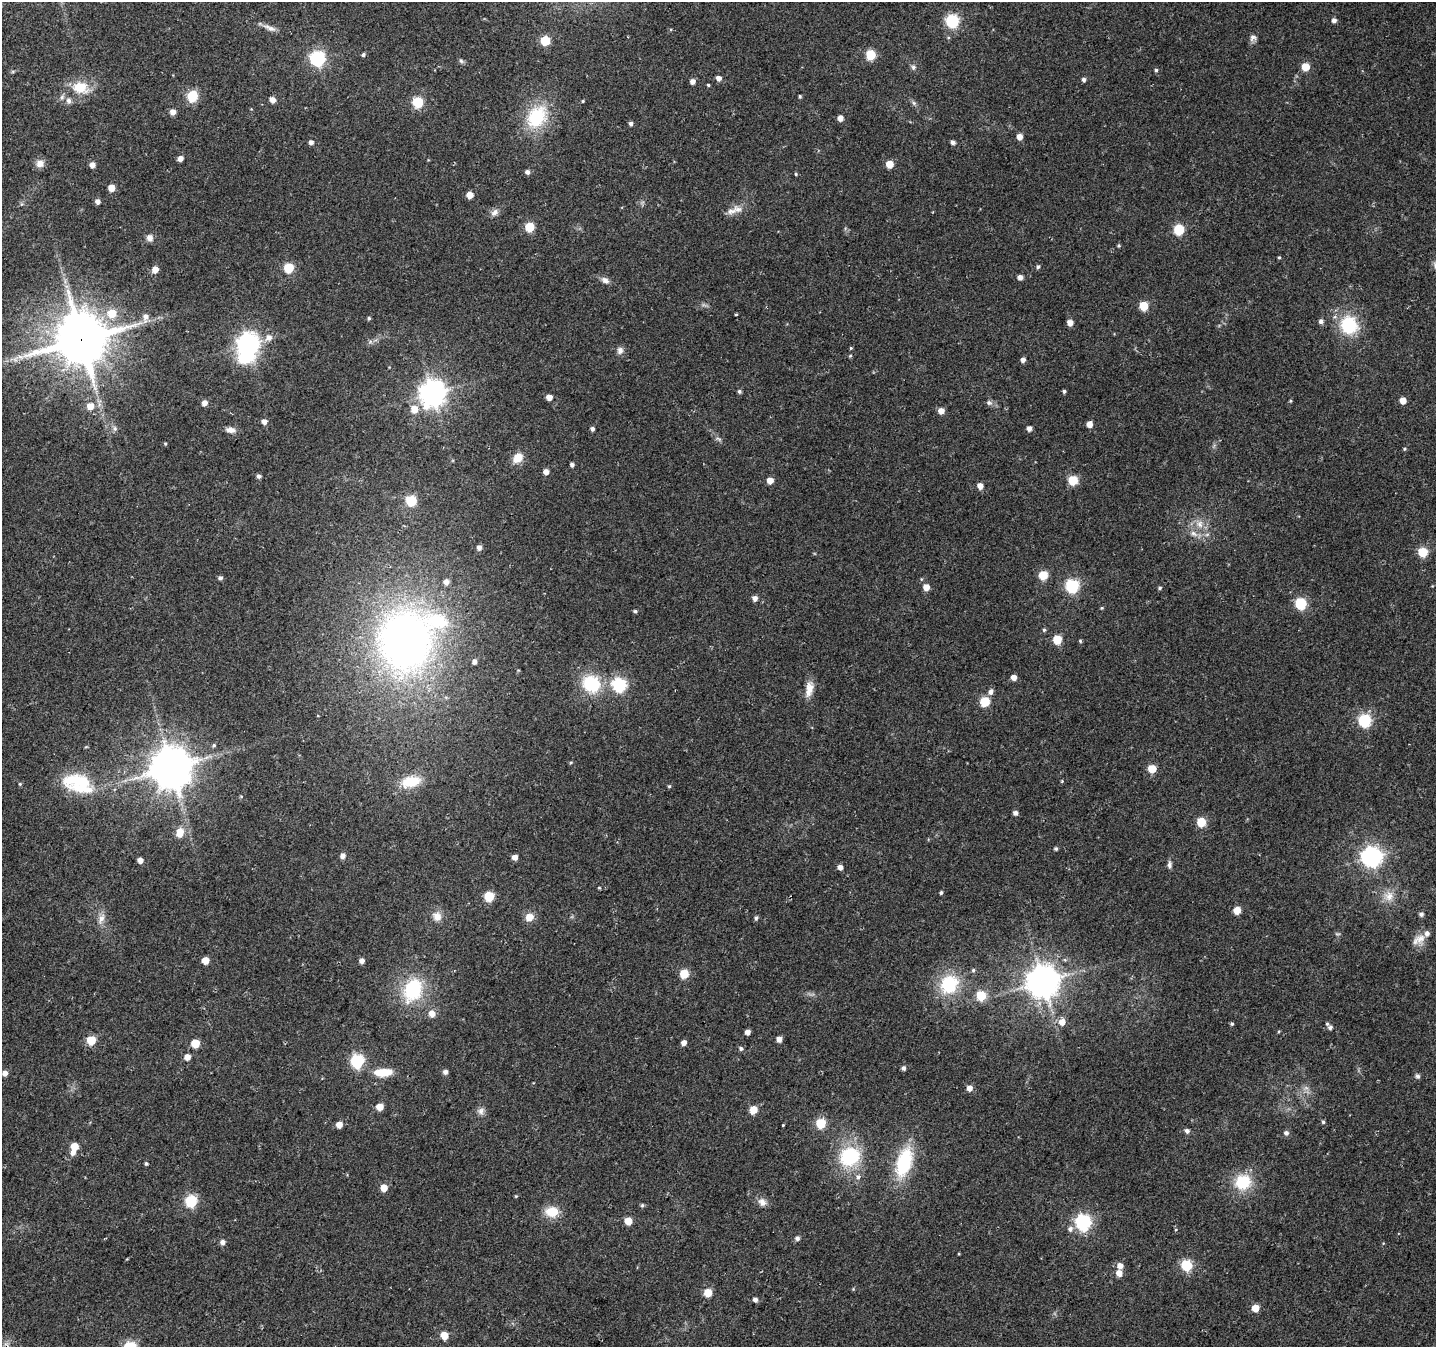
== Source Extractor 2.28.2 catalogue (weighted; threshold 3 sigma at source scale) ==
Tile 7 of 4 x 4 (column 3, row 2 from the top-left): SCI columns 2893-4326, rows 2984-4328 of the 5776 x 5902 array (HDU 1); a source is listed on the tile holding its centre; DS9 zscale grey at full resolution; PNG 1438 x 1349 px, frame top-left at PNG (2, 2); no overlay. Shown black and unused: <1% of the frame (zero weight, under 2 of 3 exposures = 2% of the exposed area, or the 3 px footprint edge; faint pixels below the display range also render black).
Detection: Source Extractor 2.28.2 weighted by HDU 2 'WHT'; one run over the whole footprint, this tile lists its part. Background 0.0525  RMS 0.012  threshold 0.0531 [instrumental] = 3 sigma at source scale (4.5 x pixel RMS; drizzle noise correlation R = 1.50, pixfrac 1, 0.0396/0.0396 arcsec/px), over >= 5 px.
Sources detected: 219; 2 too faint to see at this stretch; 1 inside a brighter object's white glare — not listed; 4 inside a brighter listed object's ellipse — not listed separately; the other 212 listed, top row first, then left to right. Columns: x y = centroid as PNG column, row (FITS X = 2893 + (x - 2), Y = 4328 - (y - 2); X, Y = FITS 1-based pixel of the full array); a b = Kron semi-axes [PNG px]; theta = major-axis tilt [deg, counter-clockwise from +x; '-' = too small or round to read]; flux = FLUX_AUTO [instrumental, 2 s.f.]
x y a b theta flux
1334 20 5 5 - 4.1
952 21 6 6 - 150
270 28 18 6 -22 6.7
1252 37 11 8 41 4.1
545 41 6 5 - 50
363 55 4 4 - 2.5
870 55 5 5 - 63
317 58 6 6 - 260
461 61 7 5 -44 2.1
913 67 7 6 - 2.9
1305 67 5 5 - 27
1156 70 4 4 - 1.9
13 71 6 4 19 1.4
719 78 5 5 - 5.9
1084 80 5 4 - 3.2
692 81 5 5 - 6.1
708 85 4 3 - 1.3
80 87 20 14 -12 27
192 96 6 5 - 87
800 96 4 3 - 1.5
69 100 9 7 -87 4.2
273 100 5 4 - 9.5
583 101 4 3 - 1.1
418 102 5 5 - 82
914 103 6 6 - 2.2
173 112 5 4 - 8.8
537 117 29 21 57 61
840 118 5 5 - 7.7
631 123 4 4 - 3.4
1019 137 5 5 - 10
311 142 4 4 - 4.7
953 142 4 4 - 3.9
180 158 4 4 - 7
40 163 10 9 - 8.1
889 164 5 5 - 21
92 165 4 4 - 9.1
527 172 5 4 - 4.5
796 174 4 4 - 1.2
111 188 5 5 - 15
470 195 5 5 - 15
97 201 5 4 - 5.2
731 211 18 7 7 8.5
494 212 11 8 41 5.1
529 227 5 5 - 54
1179 229 6 5 - 77
150 238 8 8 - 5.2
1119 245 4 4 - 1.4
1279 257 4 3 - 1.2
1038 267 5 5 - 2.1
288 268 5 5 - 66
155 269 5 5 - 12
1020 277 5 4 - 5.6
605 280 12 7 -34 5.2
1143 306 5 5 - 43
112 313 7 7 - 24
736 315 3 3 - 2.1
145 317 11 7 86 7.7
369 318 4 4 - 2
1321 321 5 5 - 4
1070 323 5 5 - 10
1349 325 18 17 - 58
269 337 8 7 - 7.4
81 340 16 15 - 5800
248 345 11 8 78 780
851 348 4 4 - 1.1
620 350 9 8 - 4.8
850 356 4 4 - 1.3
1023 360 4 4 - 5.2
739 391 5 5 - 2.1
1064 391 4 4 - 2.1
432 393 9 8 - 1100
549 397 5 4 - 9.7
1403 401 5 5 - 14
204 403 5 5 - 7.9
989 403 8 6 -25 3.3
90 406 6 5 - 15
414 409 6 6 - 17
941 411 5 5 - 11
264 422 5 5 - 7
1089 424 5 4 - 10
115 428 8 6 -70 2.8
1029 428 5 4 - 5.5
592 429 4 4 - 3.6
230 430 12 7 -7 6.4
719 439 10 4 -33 2.6
165 444 4 3 - 1.2
1404 449 5 4 - 1.2
518 458 11 9 42 15
572 465 4 4 - 3.4
546 472 5 4 - 7.7
259 476 4 4 - 3.6
770 480 5 5 - 13
1073 480 5 5 - 57
980 486 5 5 - 9.1
411 501 6 5 - 78
1200 524 11 9 -89 9.3
1193 534 13 5 -34 5.6
479 547 5 5 - 5.2
1423 552 5 5 - 56
1043 575 5 5 - 43
220 578 5 4 - 3.3
446 582 6 6 - 6.3
1072 586 6 6 - 170
926 587 5 5 - 12
1160 588 5 4 - 1.6
755 598 5 5 - 6.6
1301 604 6 5 - 100
1102 608 5 4 - 1.1
635 611 4 4 - 2.1
1044 630 5 5 - 1.8
1057 639 5 5 - 39
406 641 74 64 87 590
1080 641 5 4 - 1.4
474 661 5 4 - 4.9
1014 677 5 4 - 8.8
591 684 17 15 -44 59
619 685 6 6 - 190
809 689 21 9 79 12
991 692 6 5 - 4.8
985 701 5 5 - 60
1364 720 6 6 - 150
214 745 5 5 - 1.6
171 767 12 12 - 3500
1152 769 5 5 - 32
82 781 39 23 -72 48
411 781 24 13 13 30
1062 781 3 3 - 1.4
20 784 5 4 - 1.2
669 786 5 4 - 1.4
1015 813 5 4 - 4.6
1201 822 5 5 - 45
180 832 10 8 76 13
1056 849 4 4 - 2
342 856 5 5 - 5.6
515 857 4 4 - 8.3
1371 857 8 7 - 570
140 860 4 4 - 8.1
1169 865 10 6 88 3.6
840 867 5 4 - 7.2
599 888 5 3 - 1.1
941 892 4 3 - 1.8
489 896 5 5 - 64
1389 896 15 13 -54 13
1237 910 5 5 - 20
1421 914 5 5 - 3.5
437 916 13 11 -65 10
529 917 10 8 29 11
101 918 15 7 66 7.5
756 918 5 4 - 2.5
1337 934 8 3 -5 1.4
1419 939 20 10 31 11
205 960 5 5 - 17
362 961 4 4 - 6.3
973 970 5 5 - 1.9
684 974 5 5 - 42
1042 981 9 9 - 2200
949 984 21 19 48 58
413 990 24 16 66 75
981 995 6 5 - 49
432 1014 6 5 - 11
1062 1022 6 6 - 12
1232 1024 5 4 - 1.5
1330 1028 6 5 - 3
1279 1031 5 3 - 1.1
747 1032 4 4 - 6.5
779 1039 4 4 - 8.3
91 1040 5 5 - 45
195 1043 5 5 - 30
684 1043 5 4 - 6.6
741 1048 6 5 - 2.8
187 1057 5 5 - 9.4
357 1061 6 6 - 170
903 1068 5 4 - 3.1
383 1072 21 9 4 22
445 1072 5 5 - 4.3
5 1073 5 4 - 7.3
1418 1076 6 6 - 2.6
969 1088 5 5 - 9
380 1107 5 5 - 19
753 1110 5 5 - 25
481 1111 10 9 - 5.2
1323 1122 4 4 - 1.9
821 1123 5 5 - 59
339 1125 5 5 - 12
783 1125 3 3 - 1.2
1187 1131 6 5 - 3.5
1286 1133 5 5 - 3.9
74 1147 5 5 - 25
73 1152 6 6 - 5.6
850 1156 20 17 29 80
904 1162 33 16 73 70
146 1163 4 4 - 1.7
858 1177 6 6 - 4.1
1243 1182 17 16 - 41
384 1188 5 5 - 15
516 1196 4 4 - 1.1
191 1201 6 6 - 110
762 1202 12 9 -38 6.7
642 1205 5 4 - 1.8
552 1212 14 10 -2 24
628 1221 5 5 - 27
1083 1222 7 6 - 260
1070 1229 7 7 - 4.4
797 1238 5 5 - 3.7
222 1242 5 5 - 5.1
1186 1265 6 5 - 93
1120 1266 5 5 - 9.1
1119 1273 5 5 - 11
708 1293 5 5 - 33
755 1300 4 4 - 4.4
1255 1308 5 5 - 22
444 1335 5 5 - 24
Overlapping masked pixels (flux is a lower limit): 1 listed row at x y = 81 340